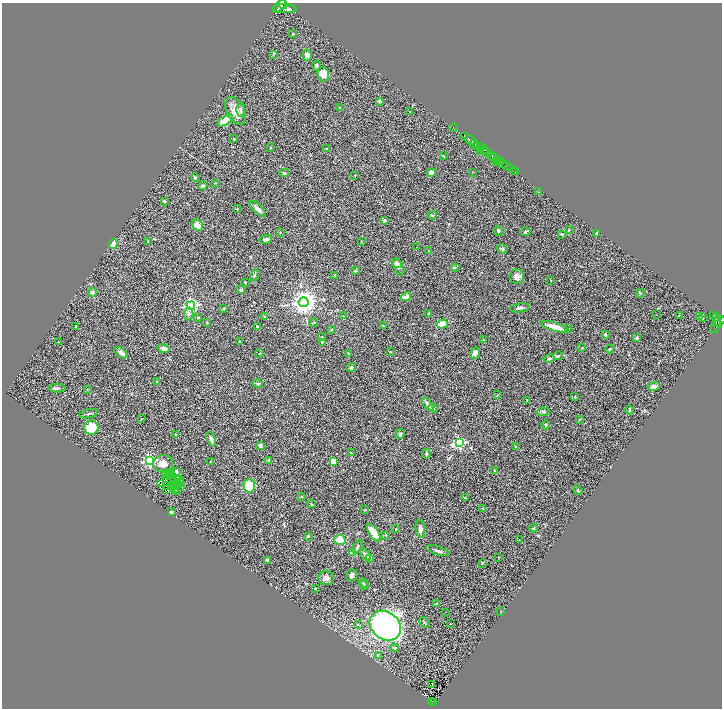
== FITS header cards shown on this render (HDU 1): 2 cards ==
NAXIS1  =                 1440
NAXIS2  =                 1412

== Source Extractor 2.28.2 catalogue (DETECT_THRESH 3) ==
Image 1440 x 1412 px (HDU 1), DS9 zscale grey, zoomed out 1/2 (1 PNG px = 2 x 2 image px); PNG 724 x 710 px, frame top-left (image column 1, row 1411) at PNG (2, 3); each listed source drawn as its Kron ellipse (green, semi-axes under 4 px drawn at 4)
Background 0.8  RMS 0.069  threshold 0.208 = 3 sigma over >= 5 px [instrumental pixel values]
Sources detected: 251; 37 cannot appear on this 1/2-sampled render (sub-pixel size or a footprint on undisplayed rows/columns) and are neither listed nor drawn; the other 214 listed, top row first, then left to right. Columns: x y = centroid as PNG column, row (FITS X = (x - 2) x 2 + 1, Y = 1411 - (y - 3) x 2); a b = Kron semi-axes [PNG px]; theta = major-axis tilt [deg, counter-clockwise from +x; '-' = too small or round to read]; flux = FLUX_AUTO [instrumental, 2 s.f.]
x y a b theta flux
283 4 5 2 - 600
280 6 8 3 46 1500
284 9 12 4 -1 5100
293 34 3 2 - 11
274 54 4 2 - 8.6
307 55 5 4 - 53
316 66 5 3 - 25
323 74 7 5 -77 180
379 101 3 3 - 15
339 108 3 2 - 9.7
241 110 7 4 87 28
236 111 15 9 -61 170
409 112 2 1 - 3.6
225 120 9 4 34 260
454 128 4 1 - 20
465 136 4 3 - 600
234 139 2 2 - 17
470 140 6 2 -32 550
474 144 4 2 - 240
477 146 4 2 - 190
271 147 3 3 - 9.5
480 147 3 3 - 220
327 148 2 2 - 10
484 149 4 1 - 160
481 152 3 1 - 68
487 153 5 3 - 380
443 156 4 3 - 9.5
492 156 4 2 - 680
494 158 4 2 - 350
498 160 2 1 - 160
500 162 4 2 - 360
497 163 2 1 - 19
503 163 2 1 - 230
506 166 2 2 - 100
509 168 2 1 - 54
513 171 2 1 - 18
431 172 5 3 - 59
472 172 3 2 - 3.9
515 172 2 1 - 4.2
284 173 5 4 - 23
355 175 2 2 - 11
195 177 4 4 - 14
215 183 3 2 - 4.5
203 186 4 3 - 21
539 192 3 2 - 7.2
164 201 3 3 - 20
237 209 3 2 - 5
258 209 10 4 -45 55
432 215 4 2 - 12
384 220 4 4 - 29
197 225 6 4 -37 94
569 229 3 2 - 5.8
498 231 5 3 - 19
525 231 5 3 - 14
280 232 2 2 - 15
597 233 2 2 - 19
561 234 4 2 - 21
266 239 6 3 16 32
148 241 3 2 - 12
361 241 3 2 - 4.4
113 244 5 4 - 220
416 247 2 1 - 11
502 249 5 4 - 22
429 251 4 1 - 5.1
397 263 5 4 - 34
399 267 9 4 -67 56
455 267 4 2 - 8.3
355 271 4 3 - 13
255 275 6 3 59 17
335 276 4 3 - 19
517 276 7 7 - 67
551 280 3 2 - 9.8
245 282 2 2 - 27
241 290 2 2 - 110
92 293 4 4 - 41
640 293 4 3 - 11
406 297 5 3 - 62
304 302 5 5 - 15000
191 306 4 4 - 2900
520 308 10 3 7 37
224 309 3 3 - 12
429 313 2 2 - 9.4
189 314 6 4 84 31
657 315 2 1 - 4.6
714 315 4 2 - 100
265 316 3 2 - 14
344 316 3 2 - 6.8
679 316 2 2 - 6.3
699 317 2 1 - 12
198 318 4 3 - 12
703 318 2 2 - 16
717 318 3 3 - 200
719 321 7 3 20 270
207 323 3 2 - 9.2
314 323 4 2 - 8.7
716 323 3 1 - 71
442 324 5 4 - 150
76 326 2 2 - 30
383 326 3 2 - 12
257 327 3 2 - 14
555 327 14 4 -15 210
716 327 7 1 57 19
568 328 3 2 - 7.6
332 329 3 2 - 8.1
605 335 4 3 - 22
322 337 2 2 - 10
637 338 4 4 - 20
483 340 3 2 - 4.6
240 341 2 2 - 9.5
58 342 2 1 - 4.4
322 342 4 3 - 11
163 348 6 3 -14 57
582 348 3 2 - 7.3
610 349 4 3 - 14
391 352 3 2 - 4.9
121 353 7 3 -35 87
260 353 4 1 - 6.1
348 353 3 2 - 6.5
475 353 6 4 69 57
558 356 4 3 - 15
549 359 6 4 14 22
351 367 4 3 - 27
157 382 3 2 - 7
258 384 5 4 - 19
653 386 6 3 13 54
57 388 8 4 0 36
87 390 3 2 - 6.4
498 395 3 2 - 9
575 397 3 3 - 8.9
527 400 4 3 - 13
428 404 8 3 -52 51
433 408 5 3 - 16
629 410 4 2 - 18
543 412 6 4 5 26
89 414 10 2 13 22
141 419 2 2 - 4.8
580 419 3 2 - 5.4
546 425 4 3 - 15
91 428 7 7 - 330
400 434 5 3 - 29
176 435 2 2 - 53
211 439 7 4 -67 32
459 443 4 3 - 1700
260 445 4 3 - 44
515 447 3 2 - 7.8
351 453 3 2 - 9.4
426 454 5 3 - 18
269 460 3 3 - 13
149 461 4 4 - 1900
210 461 2 2 - 4.1
333 461 4 4 - 100
163 464 10 8 0 110
176 471 3 2 - 36
494 471 3 3 - 9.6
168 472 2 1 - 14
170 472 3 1 - 9.1
165 473 2 1 - 2
166 476 2 1 - 3
170 476 3 1 - 3.6
167 479 2 1 - 3.5
180 479 2 1 - 9.7
178 480 3 2 - 6.5
161 483 2 1 - 5
180 483 2 2 - 6.3
168 485 2 1 - 4.4
173 485 2 1 - 9
178 485 2 1 - 3.3
171 486 2 1 - 4.7
180 486 3 1 - 1.1
249 486 7 5 -89 260
173 487 2 1 - 4.5
174 488 2 1 - 3.3
166 489 2 1 - 2.5
578 490 5 3 - 11
177 491 2 1 - 14
302 496 3 2 - 12
465 498 2 2 - 19
311 504 4 2 - 9.3
483 508 3 2 - 23
365 510 3 2 - 6.5
171 512 4 3 - 22
420 528 9 5 -81 56
534 528 4 3 - 13
396 529 2 2 - 12
374 533 10 4 -56 250
385 535 3 3 - 9.4
308 536 3 3 - 21
340 540 6 5 - 200
519 540 2 1 - 7.1
357 547 7 3 57 18
438 551 12 3 -18 47
352 552 4 3 - 63
365 555 7 3 -48 54
499 557 2 2 - 11
370 558 4 4 - 37
267 560 4 3 - 27
482 563 3 2 - 6.1
352 575 6 5 - 47
326 578 8 7 - 59
363 583 5 2 - 11
364 585 4 3 - 15
315 588 2 2 - 30
436 604 3 3 - 20
445 612 2 2 - 13
501 612 2 1 - 4.5
424 623 6 2 -43 13
358 624 3 2 - 8.5
450 624 3 2 - 5.6
385 626 17 13 -38 3700
395 648 4 3 - 16
378 656 4 3 - 14
432 685 2 1 - 59
432 701 2 1 - 41
434 702 3 2 - 93
At the frame edge (FLAGS 8, measured only in part): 1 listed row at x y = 283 4
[37 sub-pixel or undisplayed-footprint detections neither listed nor drawn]